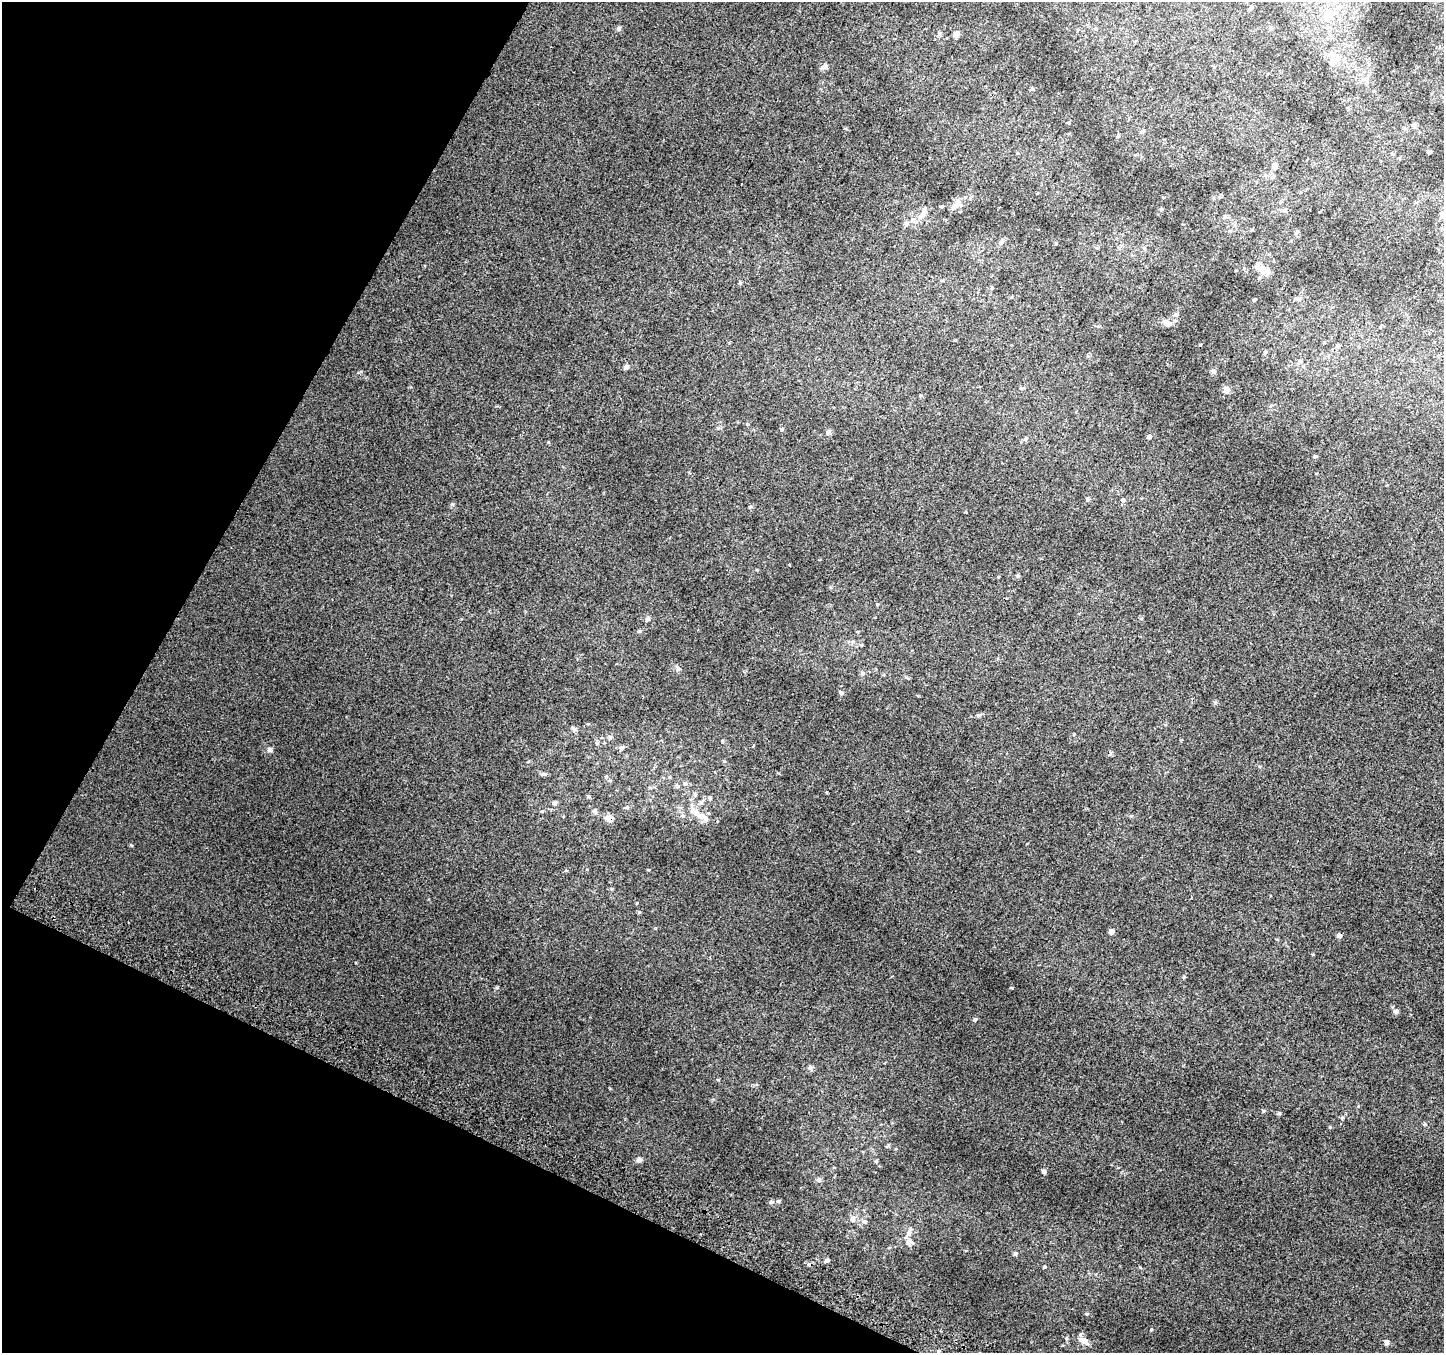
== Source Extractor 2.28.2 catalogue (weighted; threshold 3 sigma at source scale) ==
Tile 9 of 4 x 4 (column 1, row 3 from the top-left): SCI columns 29-1470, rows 1656-3006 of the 5818 x 5945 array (HDU 1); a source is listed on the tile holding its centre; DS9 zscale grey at full resolution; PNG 1446 x 1355 px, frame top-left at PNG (2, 2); no overlay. Shown black and unused: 23% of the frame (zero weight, under 2 of 3 exposures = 2% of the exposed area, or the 3 px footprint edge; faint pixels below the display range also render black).
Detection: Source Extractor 2.28.2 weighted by HDU 2 'WHT'; one run over the whole footprint, this tile lists its part. Background 0.022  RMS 0.0076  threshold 0.0342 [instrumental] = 3 sigma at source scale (4.5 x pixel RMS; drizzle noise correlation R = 1.50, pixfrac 1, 0.0396/0.0396 arcsec/px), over >= 5 px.
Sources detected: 90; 4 inside a brighter listed object's ellipse — not listed separately; the other 86 listed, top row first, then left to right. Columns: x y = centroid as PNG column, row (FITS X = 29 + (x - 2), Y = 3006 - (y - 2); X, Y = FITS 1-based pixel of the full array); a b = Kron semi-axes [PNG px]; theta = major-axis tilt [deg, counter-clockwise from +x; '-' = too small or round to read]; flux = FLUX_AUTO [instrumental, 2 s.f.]
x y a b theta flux
1251 8 6 5 - 1.4
1329 14 12 11 - 10
619 28 6 6 - 1.5
1271 28 6 4 -18 0.9
939 33 7 5 -77 1.3
956 34 9 6 45 2.4
1333 61 13 10 33 6.2
824 66 8 7 - 2.6
1414 126 7 6 - 1.7
1142 132 5 5 - 1.1
1118 136 5 4 - 1
1430 152 5 3 - 0.91
1274 165 8 6 81 2.7
1273 177 7 5 52 1.5
957 204 19 9 43 5.5
1161 209 4 4 - 0.78
924 212 13 7 64 5.2
1225 216 5 5 - 1.1
1442 217 9 6 25 2.3
906 224 7 5 -89 1.5
1297 232 7 3 54 1
1001 242 8 6 52 1.9
1144 248 6 4 -45 1
1260 269 17 10 -47 5.6
1254 300 4 3 - 0.73
1176 314 6 5 - 1.3
1167 323 12 8 -14 3.7
1337 346 6 5 - 1.3
1265 352 5 4 - 1.1
1300 362 8 5 58 1.9
626 367 7 5 52 1.6
1213 371 7 6 - 1.5
1226 390 7 5 -75 4.8
782 429 5 3 - 0.7
828 432 8 6 72 1.9
1149 436 6 5 - 1.5
1087 499 5 3 - 0.91
1123 500 6 5 - 1.5
1018 576 5 5 - 0.97
877 604 4 3 - 0.59
647 619 7 6 - 1.5
639 631 5 4 - 0.87
678 668 10 4 -50 1.5
862 673 6 4 -72 1
841 693 6 5 - 1.2
979 715 6 5 - 1.2
610 737 7 5 74 1.5
597 743 7 4 -45 1
622 748 8 5 46 1.5
269 750 6 6 - 2
724 761 5 3 - 0.66
543 774 8 4 0 1.3
606 777 5 4 - 1
685 783 6 5 - 1.5
677 786 5 5 - 1.2
695 794 6 5 - 1.1
589 796 5 4 - 0.93
710 798 5 5 - 0.94
554 803 7 5 -88 1.6
595 812 7 5 79 1.5
703 817 16 8 -34 6.6
609 819 8 6 -30 5.9
639 912 5 4 - 0.86
1111 931 6 5 - 2.6
1339 935 5 4 - 2.4
1396 1011 7 6 - 2
975 1019 5 4 - 1.3
810 1067 7 5 19 1.5
1263 1111 4 4 - 0.9
1279 1113 5 5 - 1
1342 1118 5 5 - 0.84
639 1159 9 6 34 1.8
876 1161 5 4 - 0.75
1044 1171 6 5 - 1.4
819 1180 7 6 - 1.6
771 1202 7 5 0 1.4
852 1219 9 7 58 2.6
865 1222 7 5 -14 1.6
909 1232 15 6 70 3.4
1015 1254 6 5 - 1.2
827 1260 6 5 - 1.6
1044 1267 5 3 - 0.68
1151 1329 4 3 - 0.59
1083 1340 11 7 -32 5.1
1386 1342 5 4 - 3.5
938 1351 4 4 - 0.75
Overlapping masked pixels (flux is a lower limit): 1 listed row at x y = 609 819
Isophote crosses this tile's border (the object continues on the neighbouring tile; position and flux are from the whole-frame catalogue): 1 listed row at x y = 1442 217
Unlisted compact peaks at least as high as the median listed source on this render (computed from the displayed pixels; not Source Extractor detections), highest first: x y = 452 504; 131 845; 809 1264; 648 870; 497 988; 1087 1314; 542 811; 1425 1124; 718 1080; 548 442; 747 424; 1330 1127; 612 889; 1140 1267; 1110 754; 740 283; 1215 702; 1200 345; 1184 977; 718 428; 1066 1338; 575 729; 1358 1106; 722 741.